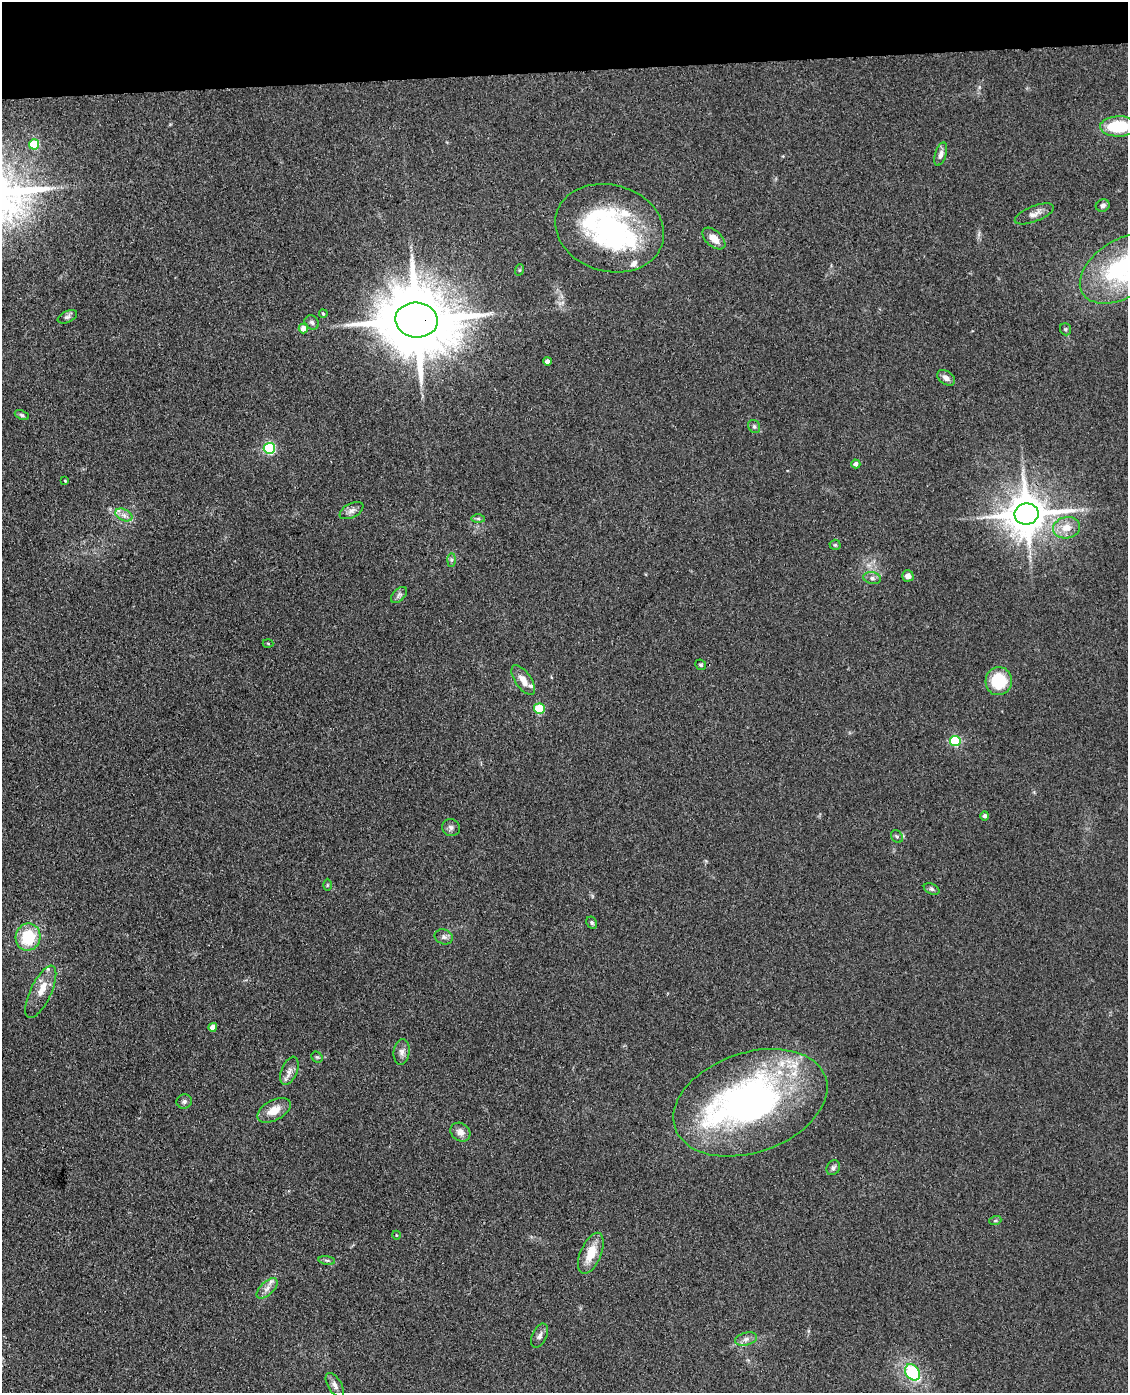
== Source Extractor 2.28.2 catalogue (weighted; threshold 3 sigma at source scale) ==
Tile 3 of 4 x 3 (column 3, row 1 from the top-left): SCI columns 2371-3496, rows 3033-4423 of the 4740 x 4572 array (HDU 1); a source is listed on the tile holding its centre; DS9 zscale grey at full resolution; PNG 1130 x 1395 px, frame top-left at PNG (2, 2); each listed source drawn as its Kron ellipse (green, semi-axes under 4 px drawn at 4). Shown black and unused: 5% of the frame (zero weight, under 3 of 4 exposures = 6% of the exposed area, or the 3 px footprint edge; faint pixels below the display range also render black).
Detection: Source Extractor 2.28.2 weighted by HDU 2 'WHT'; one run over the whole footprint, this tile lists its part. Background 0.0882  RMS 0.0092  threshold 0.0414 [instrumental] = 3 sigma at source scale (4.5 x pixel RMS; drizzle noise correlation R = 1.50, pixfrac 1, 0.05/0.05 arcsec/px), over >= 5 px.
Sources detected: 76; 1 inside a brighter object's white glare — neither listed nor drawn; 10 inside a brighter listed object's ellipse — not listed separately; the other 65 listed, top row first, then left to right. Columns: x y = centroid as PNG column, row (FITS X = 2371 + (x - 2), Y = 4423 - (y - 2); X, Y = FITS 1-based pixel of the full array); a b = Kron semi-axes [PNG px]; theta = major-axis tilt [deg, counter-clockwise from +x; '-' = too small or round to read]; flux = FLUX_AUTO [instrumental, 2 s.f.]
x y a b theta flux
1119 126 19 10 1 42
34 144 5 5 - 42
941 154 12 5 73 4.6
1103 206 7 6 - 3.1
1034 214 21 8 21 6.6
610 228 55 43 -16 150
714 239 14 8 -42 9.3
1123 268 47 28 32 130
519 270 6 3 71 1.1
323 314 4 3 - 1.1
67 317 10 5 25 2.7
416 320 21 17 -5 10000
312 323 8 6 -35 2.9
303 328 5 4 - 8.1
1066 329 6 5 - 1.7
547 361 4 4 - 4.2
946 378 10 6 -36 4.8
22 415 7 4 -22 1.7
754 426 7 5 -58 2
269 448 5 5 - 110
856 464 4 4 - 3.6
65 481 3 3 - 0.85
351 511 13 7 28 4.7
1026 514 12 10 9 3200
124 515 9 5 -25 4.1
478 519 7 4 -1 1.6
1066 528 13 10 11 12
835 545 5 5 - 1.3
451 560 7 4 89 1.9
908 576 6 5 - 5.2
872 578 9 6 -11 3
399 595 10 6 44 2.9
268 644 5 3 - 0.95
701 665 6 5 - 1.6
523 680 17 8 -56 9.3
999 681 14 13 - 40
539 709 5 5 - 48
955 741 5 5 - 60
985 816 5 4 - 2.6
451 827 9 8 - 3.2
897 836 7 5 -52 1.6
327 885 6 4 89 1.1
932 889 8 5 -27 2.1
592 923 6 5 - 1.7
28 937 13 12 - 35
444 937 9 7 -19 3.4
41 992 28 10 64 13
213 1027 4 4 - 9.3
402 1052 13 8 83 4.8
317 1057 6 5 - 1.5
289 1071 15 8 68 5.9
184 1102 7 7 - 2.5
750 1103 79 50 19 340
274 1110 18 10 29 13
460 1132 10 8 -37 5.9
833 1168 8 6 56 2.5
995 1221 6 4 19 1.2
396 1235 4 3 - 0.7
591 1253 22 10 66 19
327 1260 8 4 -8 1.8
267 1288 13 6 43 5
540 1336 13 7 65 3.7
746 1339 11 6 16 4.3
912 1372 9 6 -52 63
335 1385 14 6 -59 5
Overlapping masked pixels (flux is a lower limit): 2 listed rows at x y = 416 320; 1026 514
Isophote crosses this tile's border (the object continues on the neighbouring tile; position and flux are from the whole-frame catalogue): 2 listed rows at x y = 1119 126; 1123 268